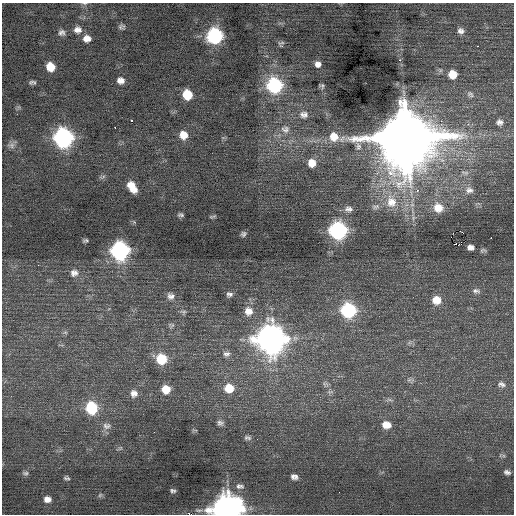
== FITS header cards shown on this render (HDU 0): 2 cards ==
NAXIS1  =                  512 / Axis length
NAXIS2  =                  512 / Axis length

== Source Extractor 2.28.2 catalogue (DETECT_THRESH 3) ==
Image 512 x 512 px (HDU 0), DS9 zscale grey, 1 PNG px = 1 image px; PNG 516 x 516 px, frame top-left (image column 1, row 512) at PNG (2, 3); no overlay
Background 0.238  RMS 0.78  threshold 2.33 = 3 sigma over >= 5 px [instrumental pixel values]
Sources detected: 90; all 90 listed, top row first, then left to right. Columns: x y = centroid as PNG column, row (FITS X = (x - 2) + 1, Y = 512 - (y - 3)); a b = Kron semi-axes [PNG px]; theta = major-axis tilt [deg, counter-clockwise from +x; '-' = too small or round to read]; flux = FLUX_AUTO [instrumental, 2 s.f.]
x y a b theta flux
85 3 8 4 -8 85
122 27 8 6 -8 130
78 30 10 9 - 330
461 31 8 8 - 240
61 32 9 8 - 200
215 36 10 9 - 7700
87 39 9 7 -2 360
281 44 7 6 - 130
477 46 3 2 - 200
400 60 2 2 - 730
318 64 6 5 - 390
50 67 8 7 - 820
453 74 8 8 - 670
120 81 8 7 - 300
32 82 6 3 4 120
274 85 11 10 - 6700
322 86 5 4 - 98
470 94 10 7 -40 150
187 95 8 8 - 1300
304 115 13 10 -5 390
131 120 3 3 - 770
500 122 8 6 4 200
115 127 2 2 - 440
285 129 13 12 - 540
183 135 10 9 - 600
334 137 12 12 - 760
404 137 19 18 - 520000
63 138 11 10 - 16000
11 145 11 9 -13 240
312 163 10 10 - 590
465 173 12 6 -8 190
102 177 10 4 18 110
132 187 12 7 -58 760
417 190 3 2 - 450
469 190 12 10 -16 330
391 202 18 15 -79 1100
376 207 12 6 10 220
438 208 13 12 - 760
348 209 11 7 -7 240
181 215 6 4 -11 120
213 216 8 3 14 84
413 218 7 4 72 110
338 230 10 9 - 12000
460 231 2 2 - 860
243 234 5 4 - 120
451 237 2 2 - 28
491 238 2 2 - 290
85 241 5 3 - 92
458 245 3 2 - 660
470 247 6 5 - 220
483 250 8 5 11 94
120 251 10 10 - 14000
74 273 10 10 - 300
476 291 11 6 -10 180
229 294 8 6 4 160
171 296 10 9 - 280
436 300 10 9 - 670
348 310 10 9 - 6300
248 311 12 11 - 550
183 312 9 5 -10 120
171 325 9 7 1 140
65 332 6 4 -19 73
271 339 13 13 - 62000
409 343 7 4 19 110
226 354 11 8 2 260
161 359 10 10 - 1600
409 380 7 4 18 110
325 384 9 5 -21 130
501 384 11 7 -13 230
229 388 11 10 - 990
166 389 9 9 - 740
134 393 10 9 - 320
389 400 9 4 -9 110
92 408 10 9 - 3100
220 423 8 6 -17 180
386 425 9 7 -11 560
107 426 13 9 4 300
154 432 3 2 - 54
247 438 9 6 -2 140
120 448 7 4 44 82
507 472 7 5 -14 170
25 473 8 6 -13 120
294 477 9 7 -13 220
67 478 7 5 -11 100
240 486 11 7 -9 220
173 491 6 4 -14 120
100 495 6 5 - 95
47 499 8 7 - 310
226 509 13 10 5 65000
189 514 3 2 - 780
At the frame edge (FLAGS 8, measured only in part): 3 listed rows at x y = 85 3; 226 509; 189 514